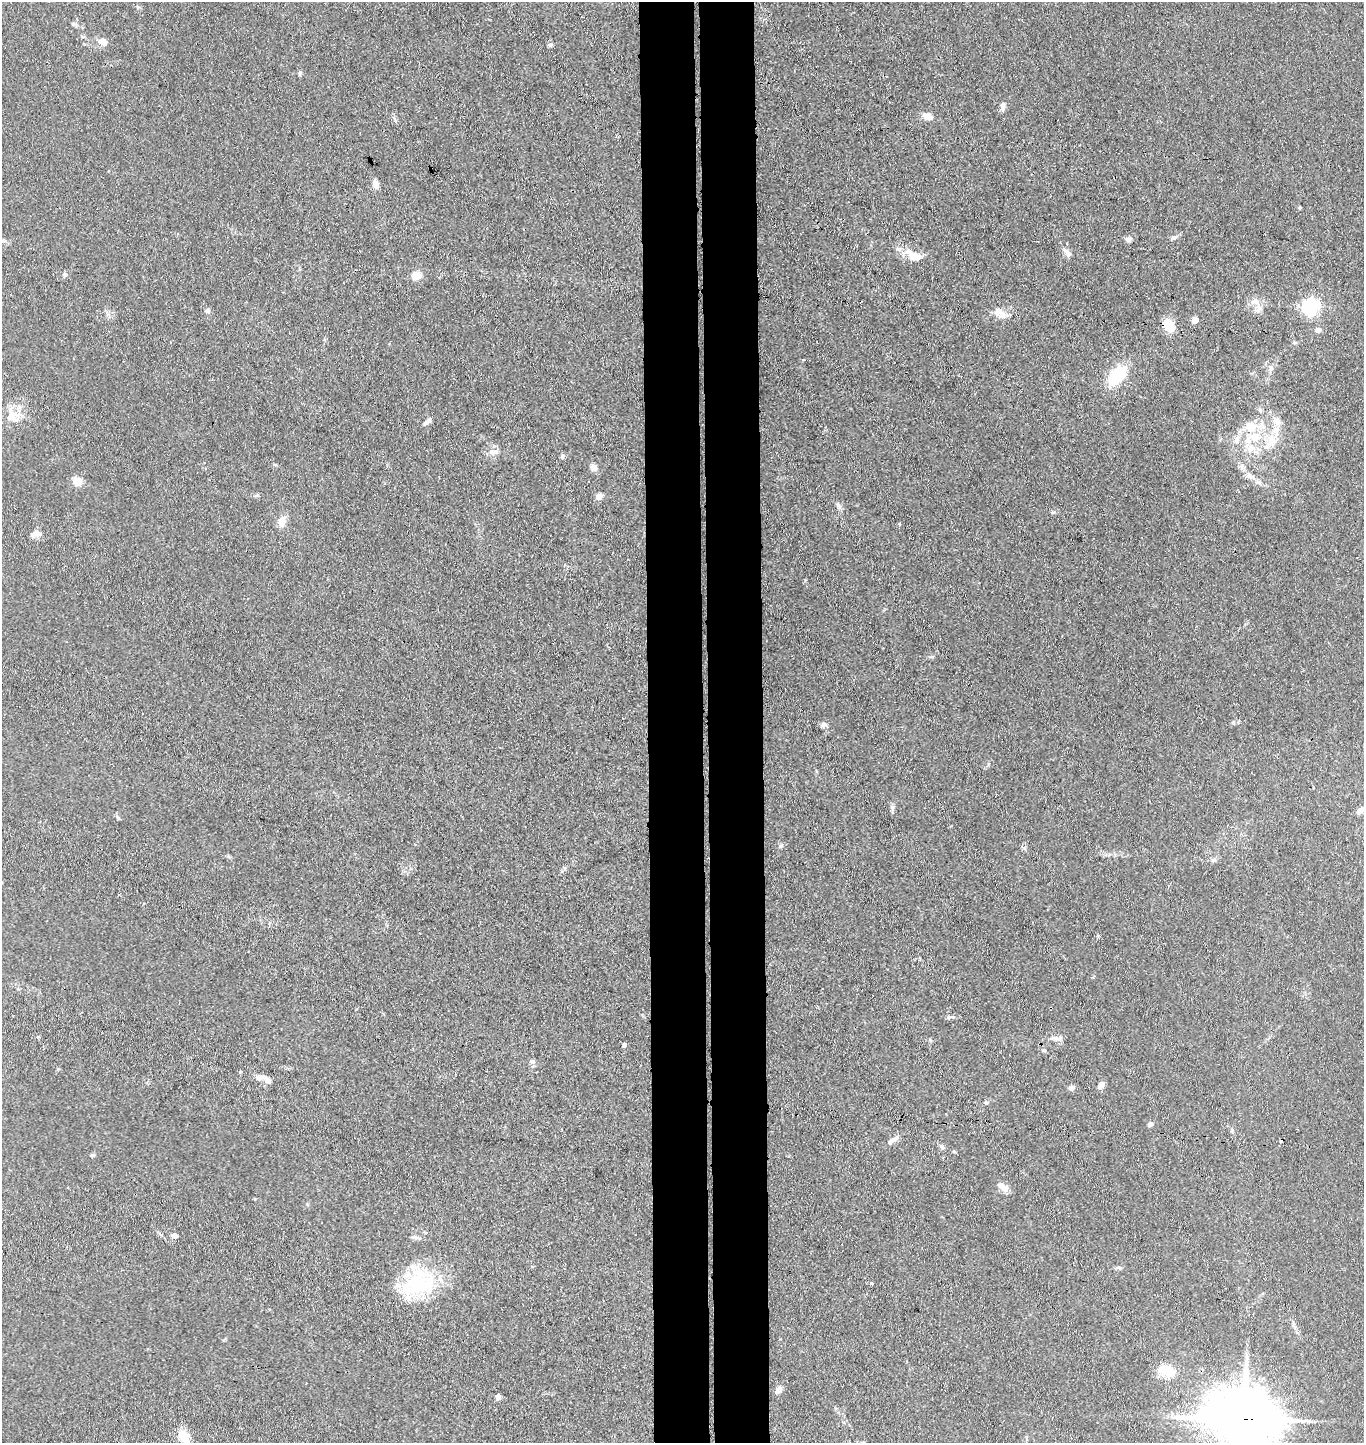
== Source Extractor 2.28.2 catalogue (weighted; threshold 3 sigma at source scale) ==
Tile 5 of 3 x 3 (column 2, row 2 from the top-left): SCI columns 1521-2882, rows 1446-2886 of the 4410 x 4332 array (HDU 1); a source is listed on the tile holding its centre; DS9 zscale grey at full resolution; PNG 1366 x 1445 px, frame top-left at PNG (2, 2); no overlay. Shown black and unused: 8% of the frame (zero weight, under 3 of 4 exposures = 5% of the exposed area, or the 3 px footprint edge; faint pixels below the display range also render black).
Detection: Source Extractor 2.28.2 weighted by HDU 2 'WHT'; one run over the whole footprint, this tile lists its part. Background 0.089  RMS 0.0074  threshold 0.0333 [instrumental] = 3 sigma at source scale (4.5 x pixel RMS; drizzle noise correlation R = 1.50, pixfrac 1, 0.05/0.05 arcsec/px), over >= 5 px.
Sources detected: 83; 1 cosmic-ray / hot-pixel residue — not listed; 8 inside a brighter listed object's ellipse — not listed separately; the other 74 listed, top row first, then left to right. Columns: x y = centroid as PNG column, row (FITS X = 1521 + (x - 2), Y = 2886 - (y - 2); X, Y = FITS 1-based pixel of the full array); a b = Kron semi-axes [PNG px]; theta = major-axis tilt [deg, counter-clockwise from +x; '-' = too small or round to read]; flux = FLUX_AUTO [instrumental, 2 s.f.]
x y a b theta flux
103 41 9 8 - 5.8
550 45 6 5 - 1.7
300 73 7 4 79 1.3
1003 106 12 6 87 2.9
928 116 10 7 -11 7.6
375 184 10 7 -72 4.3
1300 207 4 4 - 0.81
1174 237 7 6 - 2
1129 239 9 6 -7 2.3
1067 252 14 7 -52 3.5
913 257 29 15 -43 12
65 274 7 6 - 1.8
415 275 10 9 - 7.3
1255 301 12 8 11 4.8
1311 306 6 6 - 250
208 311 7 6 - 2
999 311 12 11 - 6.2
1195 320 5 5 - 9
1169 326 16 9 -50 15
1318 330 6 6 - 3.4
804 360 3 3 - 1.7
1271 368 11 6 71 3.3
1117 375 22 13 49 35
1260 410 7 6 - 1.7
12 416 23 19 -62 14
1276 421 16 8 -53 6
427 422 12 4 38 2.6
1255 437 17 13 -7 17
1236 439 12 6 66 4.3
1272 441 17 13 44 12
494 452 18 6 5 4.1
562 456 6 5 - 1.7
1242 466 8 6 46 2.3
594 467 7 6 - 4.7
1250 476 12 7 -19 4.3
77 481 10 9 - 7.9
257 495 6 5 - 1.2
599 496 8 6 43 3.9
839 506 10 6 -62 2.6
1053 512 7 4 35 1.1
282 521 10 7 70 9.2
38 533 13 8 -23 4.2
823 725 9 6 22 2.4
1313 787 3 2 - 0.63
892 807 8 5 90 1.8
1360 811 10 6 25 4.5
118 818 7 4 -59 1.2
781 846 8 3 45 1.1
1214 860 8 5 21 1.8
950 1017 12 5 10 1.9
1054 1038 14 7 -8 3.9
624 1045 4 4 - 2.2
532 1062 9 7 -1 2.3
262 1078 22 7 -15 6.6
1101 1085 7 5 55 4.4
1072 1088 7 5 27 3
986 1103 5 5 - 1
1150 1124 5 4 - 4.1
893 1140 15 7 35 4.5
942 1147 8 5 -76 1.8
954 1151 5 3 - 0.78
92 1155 6 5 - 1.2
1002 1187 17 7 -33 4.7
425 1232 5 3 - 0.75
174 1235 6 5 - 3.4
414 1237 12 5 -13 2.3
1119 1268 9 5 -6 1.7
415 1284 40 30 21 56
871 1284 3 3 - 4.5
1166 1371 23 14 -5 14
779 1389 9 7 56 3.9
498 1397 4 4 - 6.2
1244 1419 21 17 -13 4900
184 1437 16 12 -58 12
Overlapping masked pixels (flux is a lower limit): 2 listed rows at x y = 1169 326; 1244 1419
Isophote crosses this tile's border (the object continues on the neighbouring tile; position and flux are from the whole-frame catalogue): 2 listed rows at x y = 1360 811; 1244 1419
Unlisted compact peaks at least as high as the median listed source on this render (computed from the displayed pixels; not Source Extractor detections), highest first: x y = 932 657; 1024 848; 1233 722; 930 1040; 255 1199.